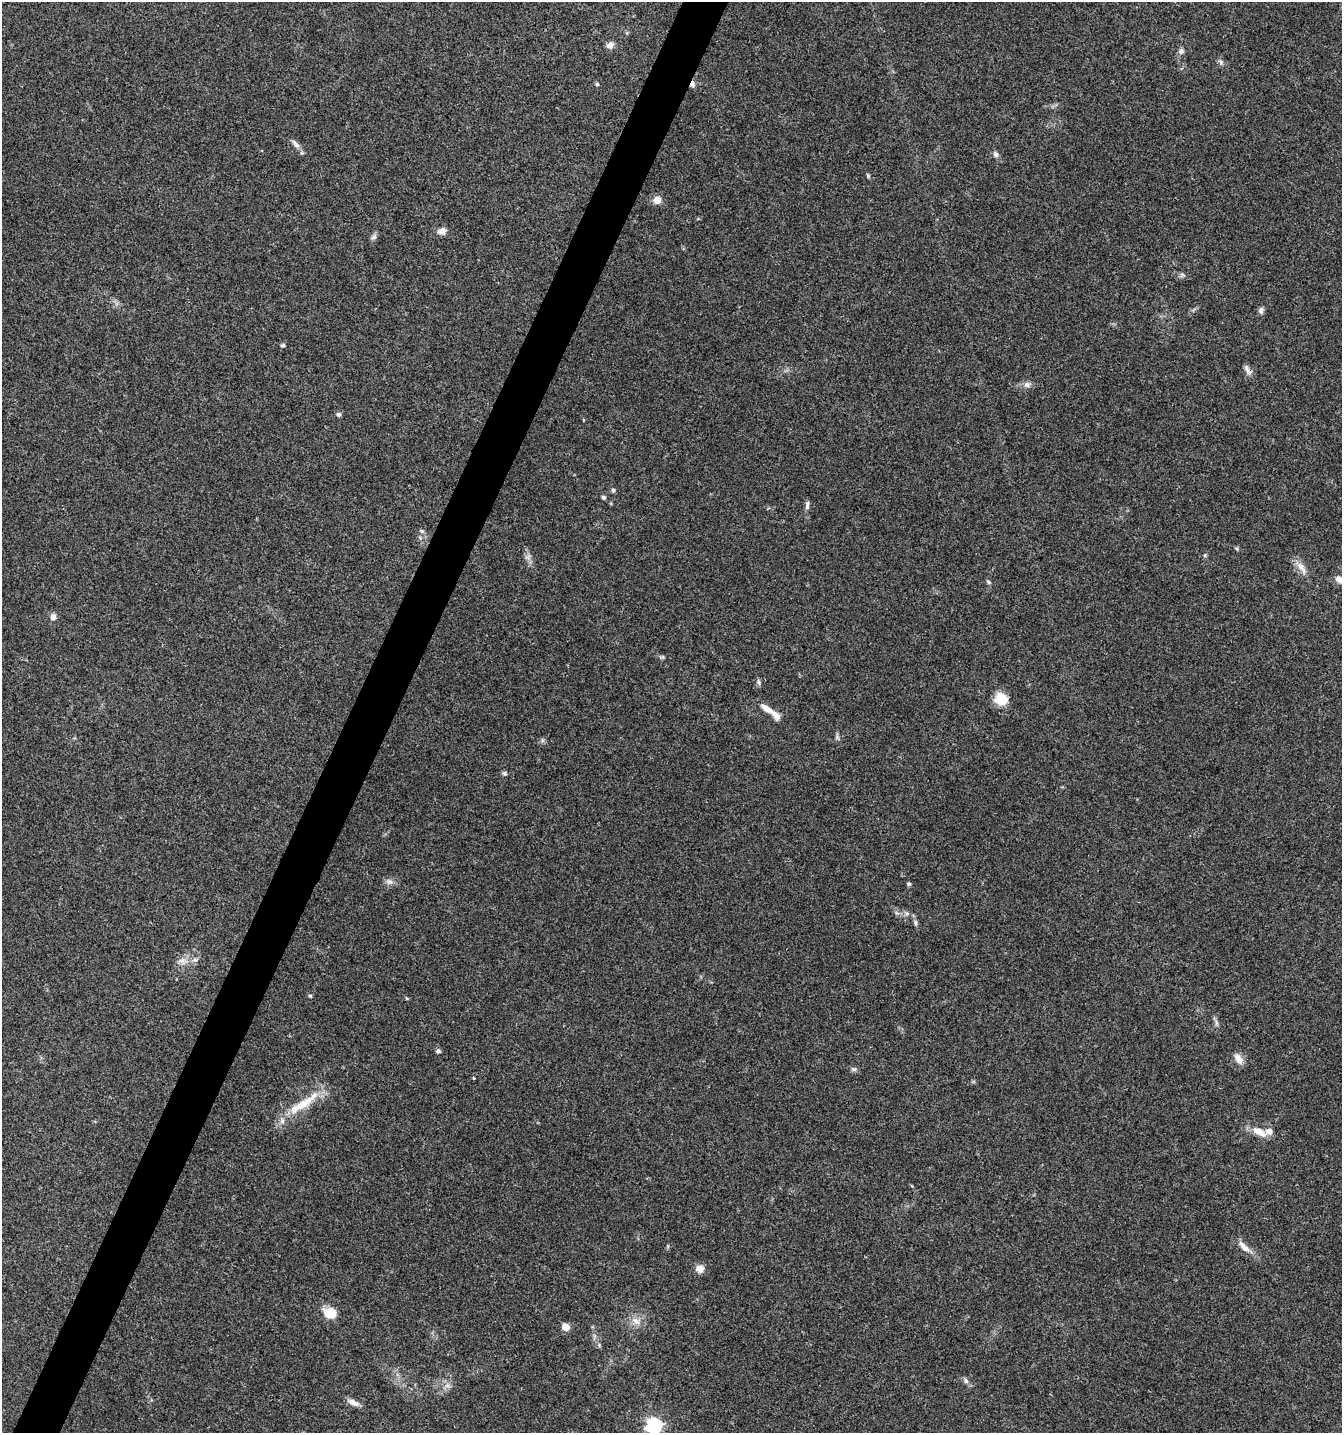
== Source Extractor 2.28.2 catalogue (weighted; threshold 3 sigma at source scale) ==
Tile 7 of 4 x 4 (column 3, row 2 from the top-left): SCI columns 2884-4223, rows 2868-4298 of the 5831 x 5728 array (HDU 1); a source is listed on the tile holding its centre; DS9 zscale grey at full resolution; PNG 1344 x 1435 px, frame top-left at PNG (2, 2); no overlay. Shown black and unused: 3% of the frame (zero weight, under 3 of 4 exposures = <1% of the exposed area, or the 3 px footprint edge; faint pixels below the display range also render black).
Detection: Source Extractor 2.28.2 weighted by HDU 2 'WHT'; one run over the whole footprint, this tile lists its part. Background 0.0442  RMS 0.0035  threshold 0.0156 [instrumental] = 3 sigma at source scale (4.5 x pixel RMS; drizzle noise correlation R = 1.50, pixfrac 1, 0.0396/0.0396 arcsec/px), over >= 5 px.
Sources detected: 58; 2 inside a brighter listed object's ellipse — not listed separately; the other 56 listed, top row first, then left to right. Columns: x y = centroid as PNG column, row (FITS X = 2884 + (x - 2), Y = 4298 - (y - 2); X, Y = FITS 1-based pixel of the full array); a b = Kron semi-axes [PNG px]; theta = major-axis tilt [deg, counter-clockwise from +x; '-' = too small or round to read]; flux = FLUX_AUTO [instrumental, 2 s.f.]
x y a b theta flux
610 45 10 7 33 1.6
1181 51 7 7 - 1.2
1221 62 9 6 -52 0.91
597 84 4 4 - 0.58
692 84 8 5 84 1.2
295 144 13 6 -47 1.6
996 154 7 6 - 1.2
868 176 7 4 -64 0.48
657 200 10 9 - 2.4
442 231 12 8 11 2
374 237 8 7 - 0.99
1182 274 7 4 -19 0.63
1261 310 8 6 77 1.1
283 345 6 5 - 0.59
1248 370 14 6 -54 1.7
1027 385 9 7 12 1.5
339 414 6 6 - 0.74
613 490 6 5 - 0.6
603 497 5 4 - 0.77
807 505 11 5 80 1
422 531 6 5 - 0.65
1301 567 22 7 -51 3.1
1339 580 14 8 -38 2
989 582 7 4 -29 0.54
53 617 9 7 81 1.6
662 657 7 4 17 0.5
759 682 9 4 -72 0.72
1001 699 11 10 - 9.3
766 708 20 7 -33 3.5
837 737 6 6 - 0.7
504 773 6 6 - 0.75
389 881 9 7 -22 1.5
909 884 4 4 - 0.77
907 913 7 4 0 0.81
915 923 9 4 -90 0.77
195 960 6 6 - 0.89
182 961 13 9 -9 2.4
310 996 5 4 - 0.42
406 998 5 3 - 0.33
1216 1023 9 4 -81 0.84
438 1051 6 5 - 0.74
1238 1058 15 9 -56 2.6
853 1069 8 6 -2 0.83
473 1078 3 3 - 0.58
303 1104 56 10 34 11
1259 1132 22 9 -26 4.5
912 1186 5 3 - 0.29
1244 1247 21 8 -46 3.2
700 1269 9 8 - 2.8
331 1313 14 11 2 6.8
636 1321 12 8 -44 2.5
565 1327 5 5 - 7.4
966 1381 8 6 -74 0.93
447 1386 10 4 0 1.1
353 1403 15 7 -24 2.2
654 1426 7 6 - 86
Overlapping masked pixels (flux is a lower limit): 2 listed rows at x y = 692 84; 1248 370
Isophote crosses this tile's border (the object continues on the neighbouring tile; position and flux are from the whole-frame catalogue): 2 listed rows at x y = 1339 580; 654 1426